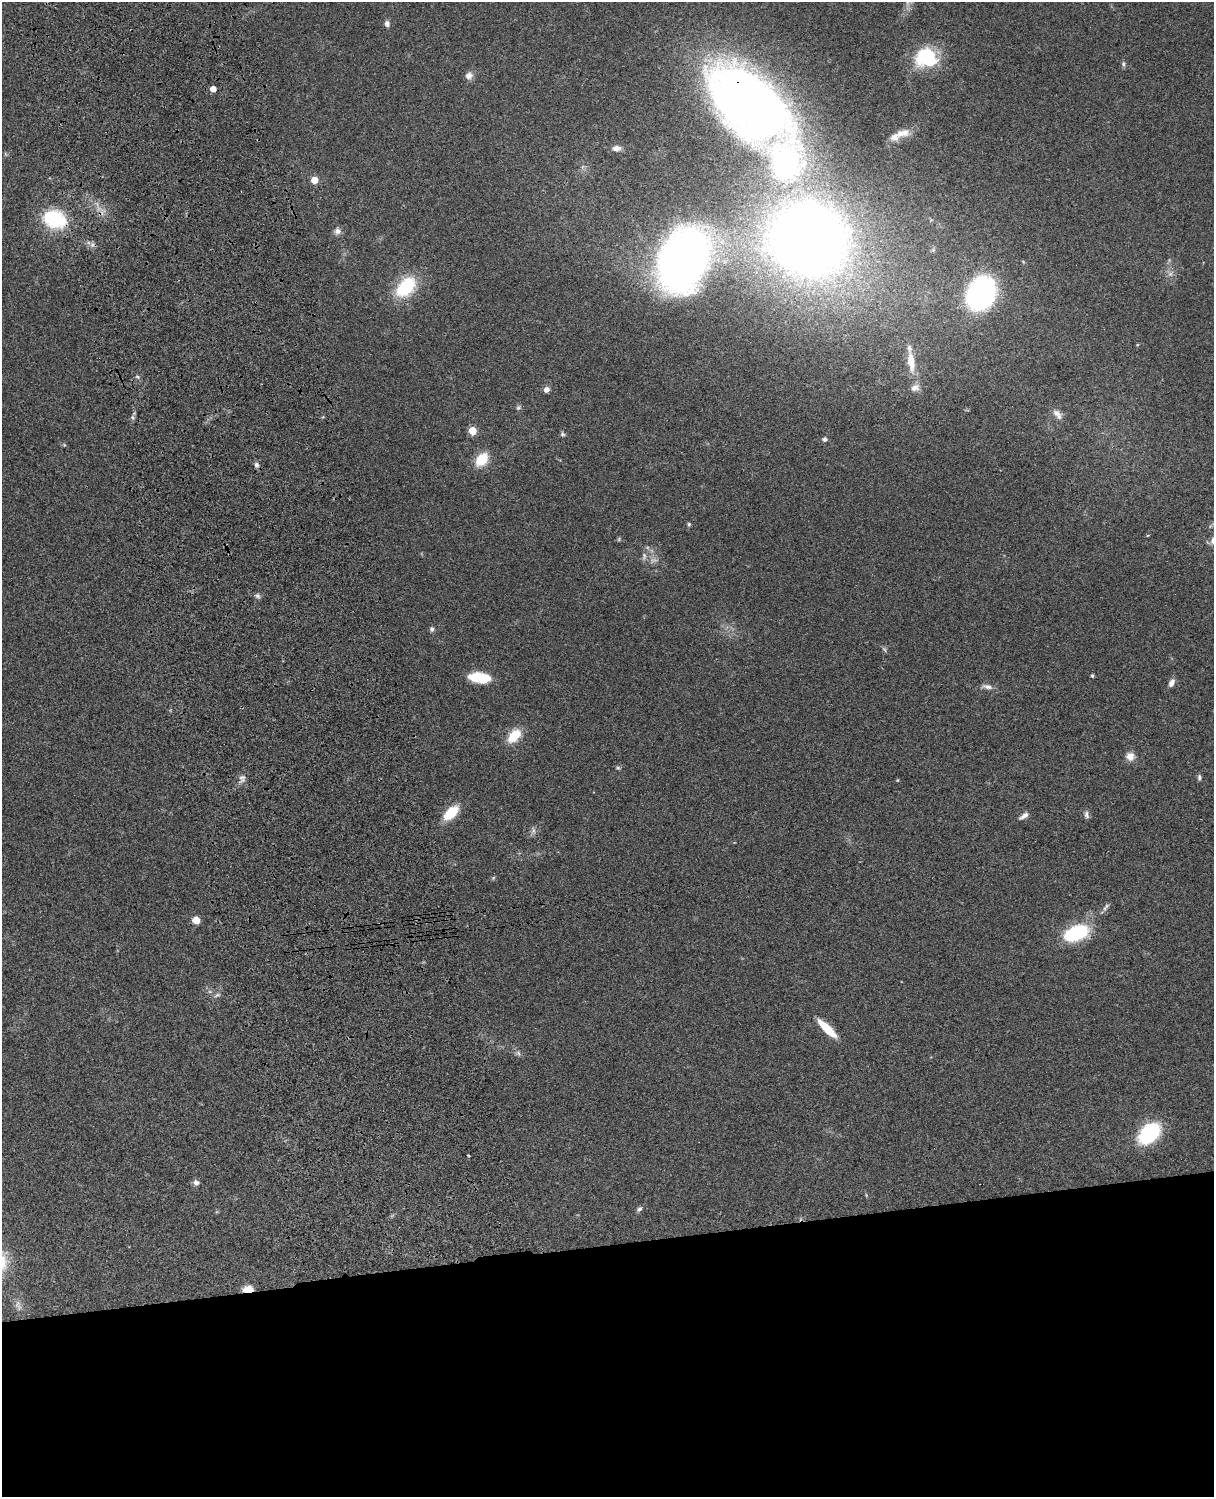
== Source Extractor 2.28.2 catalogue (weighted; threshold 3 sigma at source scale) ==
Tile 11 of 4 x 3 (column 3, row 3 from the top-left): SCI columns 2545-3756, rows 277-1771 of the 5086 x 4926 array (HDU 1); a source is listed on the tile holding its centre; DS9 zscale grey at full resolution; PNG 1216 x 1499 px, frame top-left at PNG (2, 2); no overlay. Shown black and unused: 17% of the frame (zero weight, under 3 of 4 exposures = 6% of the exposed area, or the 3 px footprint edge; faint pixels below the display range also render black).
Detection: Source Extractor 2.28.2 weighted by HDU 2 'WHT'; one run over the whole footprint, this tile lists its part. Background 0.0877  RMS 0.0061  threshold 0.0274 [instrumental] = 3 sigma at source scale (4.5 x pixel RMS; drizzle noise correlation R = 1.50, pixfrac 1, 0.05/0.05 arcsec/px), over >= 5 px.
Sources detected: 67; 7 too faint to see at this stretch — not listed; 3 inside a brighter listed object's ellipse — not listed separately; the other 57 listed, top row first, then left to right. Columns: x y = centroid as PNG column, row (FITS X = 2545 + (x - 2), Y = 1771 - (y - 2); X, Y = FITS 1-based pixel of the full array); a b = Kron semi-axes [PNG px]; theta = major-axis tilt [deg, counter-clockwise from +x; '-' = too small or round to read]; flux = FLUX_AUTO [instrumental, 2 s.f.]
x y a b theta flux
387 24 7 6 - 2.4
927 57 12 10 -16 68
1123 64 7 5 -62 1.2
469 76 11 9 37 3.1
213 89 5 4 - 5
749 103 92 49 -41 470
903 133 22 10 13 7.4
616 148 10 7 1 3.4
314 180 5 5 - 11
55 219 21 15 -19 44
337 231 9 9 - 2.5
809 239 53 50 6 790
683 260 48 35 69 420
406 287 19 12 47 41
981 293 25 19 64 150
911 361 25 9 -82 11
137 377 6 4 -29 1
915 388 12 9 20 3.2
546 390 6 5 - 3.4
1057 414 15 8 -52 3.9
132 417 6 4 -70 0.96
472 430 5 5 - 16
562 434 6 6 - 1.1
824 439 6 5 - 1.5
64 445 4 4 - 0.65
482 459 16 11 49 14
257 465 7 7 - 1.6
689 524 5 4 - 0.84
644 556 12 6 84 2.2
258 596 8 5 -17 1.5
432 629 6 5 - 1.4
1092 676 4 3 - 1
480 677 24 10 -7 17
1171 683 10 6 64 2.9
987 687 15 6 -14 2.9
514 736 17 10 46 13
1130 756 10 10 - 4.8
618 768 6 5 - 0.93
1199 777 7 5 88 1.4
242 779 14 8 70 3.2
897 780 4 4 - 0.54
451 813 18 10 44 16
1086 815 10 6 -78 1.9
1024 816 13 6 34 2.8
533 831 8 5 -83 1.8
1106 907 12 5 52 1.8
196 920 6 6 - 7
1076 933 26 14 21 41
217 995 10 4 25 1.4
827 1029 25 7 -44 15
518 1053 9 4 -55 1.5
1149 1133 16 11 44 69
468 1155 3 2 - 0.49
196 1182 8 7 - 2.2
639 1209 8 5 36 1.5
248 1289 12 7 6 6.4
18 1305 16 8 -72 3.6
Overlapping masked pixels (flux is a lower limit): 3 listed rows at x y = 749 103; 55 219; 248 1289